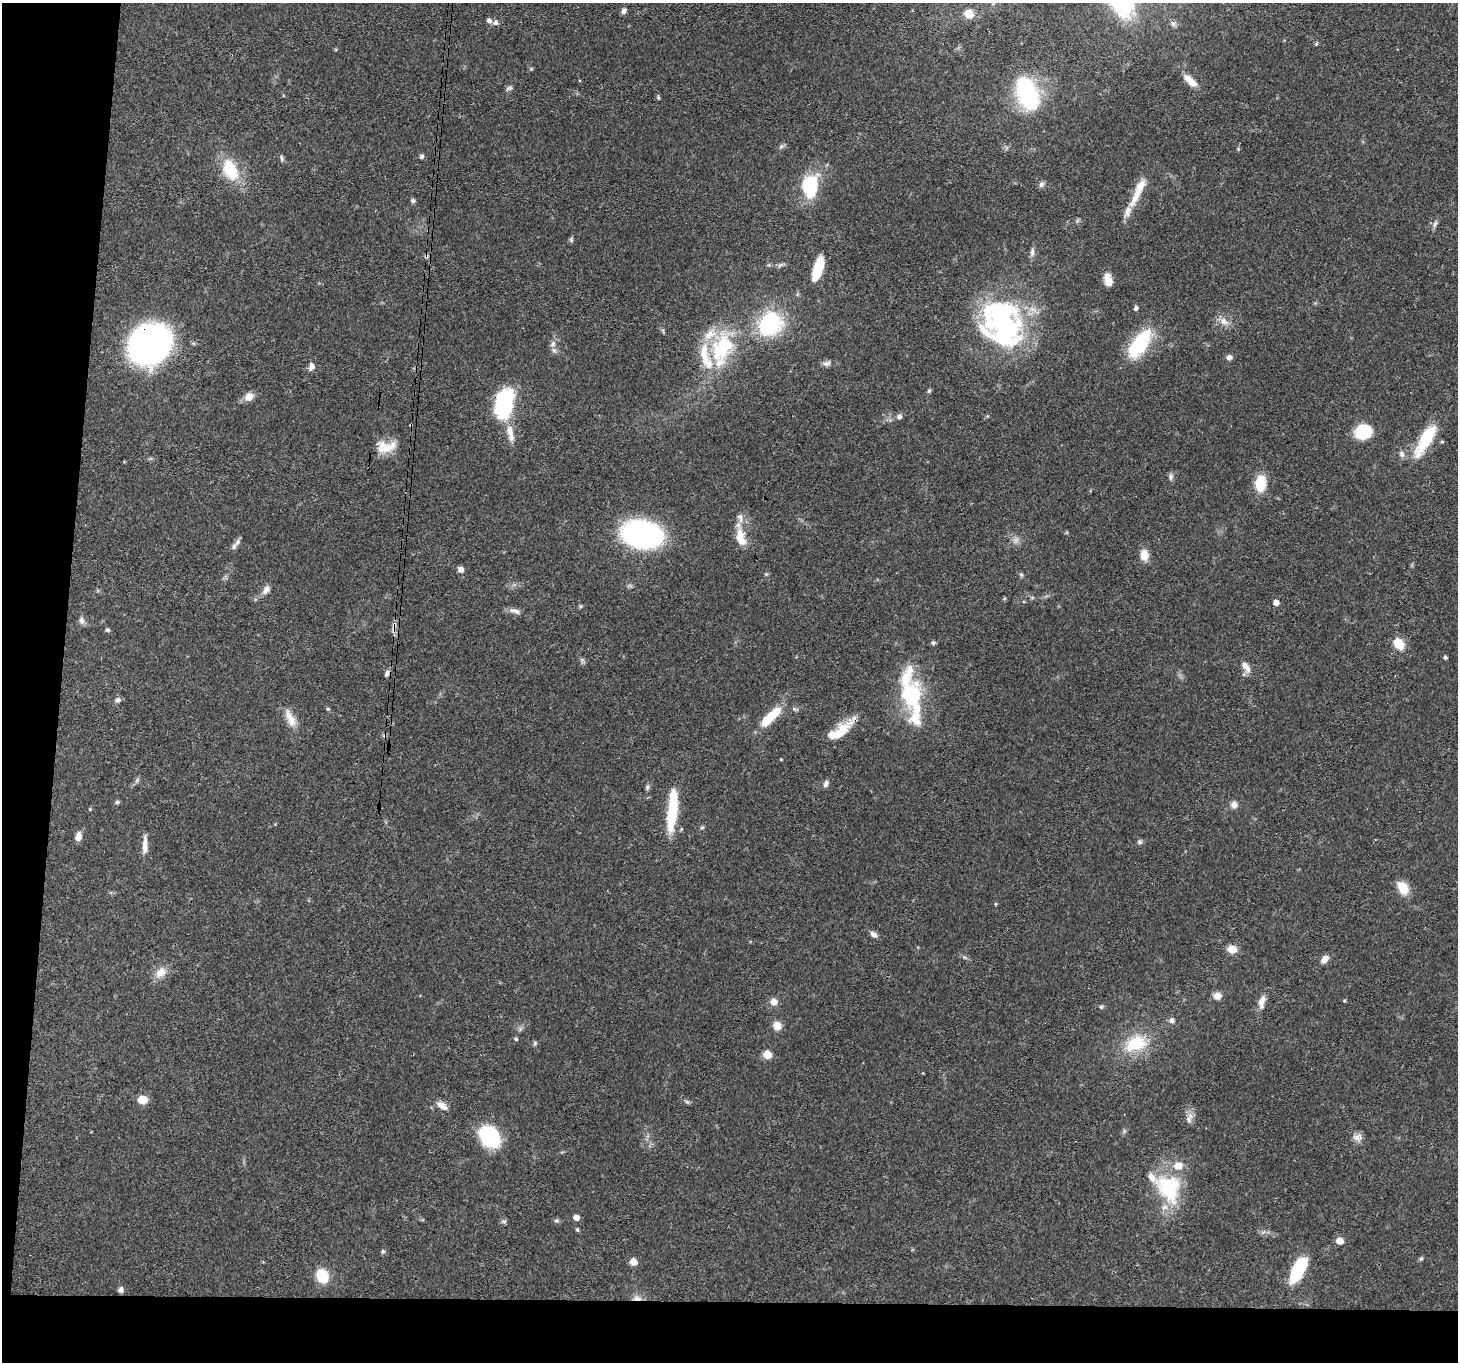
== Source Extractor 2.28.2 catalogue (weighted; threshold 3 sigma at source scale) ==
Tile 7 of 3 x 3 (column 1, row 3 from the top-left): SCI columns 6-1461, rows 157-1516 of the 4380 x 4454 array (HDU 1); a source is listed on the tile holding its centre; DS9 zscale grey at full resolution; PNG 1460 x 1364 px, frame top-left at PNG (2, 3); no overlay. Shown black and unused: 9% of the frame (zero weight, under 3 of 4 exposures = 6% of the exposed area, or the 3 px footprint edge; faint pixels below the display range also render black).
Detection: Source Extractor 2.28.2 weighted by HDU 2 'WHT'; one run over the whole footprint, this tile lists its part. Background 0.0815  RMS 0.0035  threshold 0.0158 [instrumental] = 3 sigma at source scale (4.5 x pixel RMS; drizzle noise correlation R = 1.50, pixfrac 1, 0.05/0.05 arcsec/px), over >= 5 px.
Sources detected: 139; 1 inside a brighter object's white glare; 4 cosmic-ray / hot-pixel residue — not listed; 15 inside a brighter listed object's ellipse — not listed separately; the other 119 listed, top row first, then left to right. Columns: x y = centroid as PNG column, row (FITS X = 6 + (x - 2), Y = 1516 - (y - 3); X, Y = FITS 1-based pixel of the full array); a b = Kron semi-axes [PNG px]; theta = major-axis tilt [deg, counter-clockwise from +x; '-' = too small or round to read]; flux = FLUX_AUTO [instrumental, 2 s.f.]
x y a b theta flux
624 11 7 6 - 1.3
969 14 11 10 - 4.2
496 22 8 8 - 1.2
1316 44 5 4 - 0.42
1190 81 20 8 -41 4
509 88 10 5 6 0.84
1027 93 33 18 -69 39
658 97 6 4 -81 0.55
781 146 6 6 - 0.77
1238 149 4 4 - 0.4
421 156 6 5 - 0.73
282 158 8 4 -84 0.69
230 170 29 17 -64 14
1041 184 8 7 - 1.1
810 186 28 18 84 19
1137 195 42 9 63 7.3
413 200 5 5 - 0.96
1435 224 10 5 64 1.1
571 239 7 5 72 0.61
1032 252 13 6 84 1.4
780 265 10 3 29 0.76
818 269 26 9 73 11
1108 280 14 7 -75 4.4
1136 308 5 4 - 1.1
1224 321 14 10 -28 2.9
1002 323 57 34 -57 74
770 324 29 25 45 29
149 344 38 32 39 110
553 344 10 7 62 1.7
1140 344 38 16 55 22
722 349 52 27 72 28
1229 357 7 6 - 1.3
826 363 12 7 17 1.5
311 366 11 7 73 1.7
929 391 7 4 62 0.61
249 397 10 8 40 3.5
504 404 32 19 81 32
899 417 7 6 - 1.3
1363 431 14 12 7 19
510 433 25 8 -79 4
1425 440 45 14 60 15
1442 442 6 4 0 0.43
385 448 24 16 -13 6.7
1402 454 10 7 -67 1.4
1171 476 10 6 85 1.1
1260 483 17 11 85 9.6
739 532 21 11 -57 5
642 534 27 18 -12 100
1016 540 9 8 - 1.7
237 542 13 6 53 1.5
1144 555 12 9 -86 4.2
460 569 6 5 - 2.2
1021 575 6 5 - 0.6
266 590 14 8 56 2.1
1276 603 5 5 - 2.2
580 606 5 5 - 0.47
515 611 17 6 -17 1.8
82 620 10 7 -88 1.4
107 630 5 5 - 0.66
933 643 6 5 - 0.7
1399 644 14 9 -52 5.9
1445 657 4 3 - 0.74
1246 667 17 8 -57 2.9
387 673 9 6 73 1.2
912 696 42 24 -82 29
118 700 8 7 - 1
328 709 5 5 - 0.45
770 717 28 9 44 12
290 718 27 10 -63 4.7
837 734 52 11 42 8.8
781 759 3 3 - 0.28
137 780 8 4 54 0.73
826 784 9 6 65 1.2
647 787 8 5 90 0.76
117 802 6 5 - 0.72
1234 805 8 8 - 2
90 809 4 4 - 0.31
672 811 50 10 84 18
702 827 6 4 1 0.48
78 836 11 7 78 2.4
1139 842 6 6 - 0.85
145 845 25 6 88 2.9
1403 888 15 10 -57 5.9
874 935 10 6 -34 1.6
1232 949 10 8 -8 4
965 957 8 3 -44 0.6
1324 959 10 7 50 2.5
161 972 18 12 40 3.9
1217 996 9 8 - 2.5
1262 1000 16 8 63 3
1344 1001 5 4 - 0.43
774 1002 9 9 - 2.4
1101 1007 5 5 - 0.59
1172 1020 7 6 - 1.2
777 1026 9 8 - 3.7
516 1039 6 5 - 0.47
535 1043 6 5 - 0.6
1136 1044 29 19 23 15
767 1054 8 8 - 3.7
142 1100 11 9 2 3.9
687 1102 7 4 -45 0.61
442 1106 15 7 -33 2.9
1189 1119 9 8 - 1.7
489 1136 24 18 -51 23
1357 1137 13 10 -9 2.3
1169 1188 36 29 -60 26
576 1218 5 5 - 2.2
504 1221 8 4 0 0.67
556 1221 7 5 -2 0.71
577 1230 5 4 - 0.54
1263 1232 7 4 20 0.77
1340 1241 6 5 - 4.5
383 1251 7 5 89 0.63
1421 1259 6 5 - 0.57
633 1262 6 6 - 3.8
1298 1270 25 11 62 20
322 1276 14 11 -67 10
120 1290 7 6 - 1.3
637 1298 13 6 -7 2
Overlapping masked pixels (flux is a lower limit): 7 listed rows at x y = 1137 195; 149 344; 504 404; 1425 440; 385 448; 837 734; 637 1298